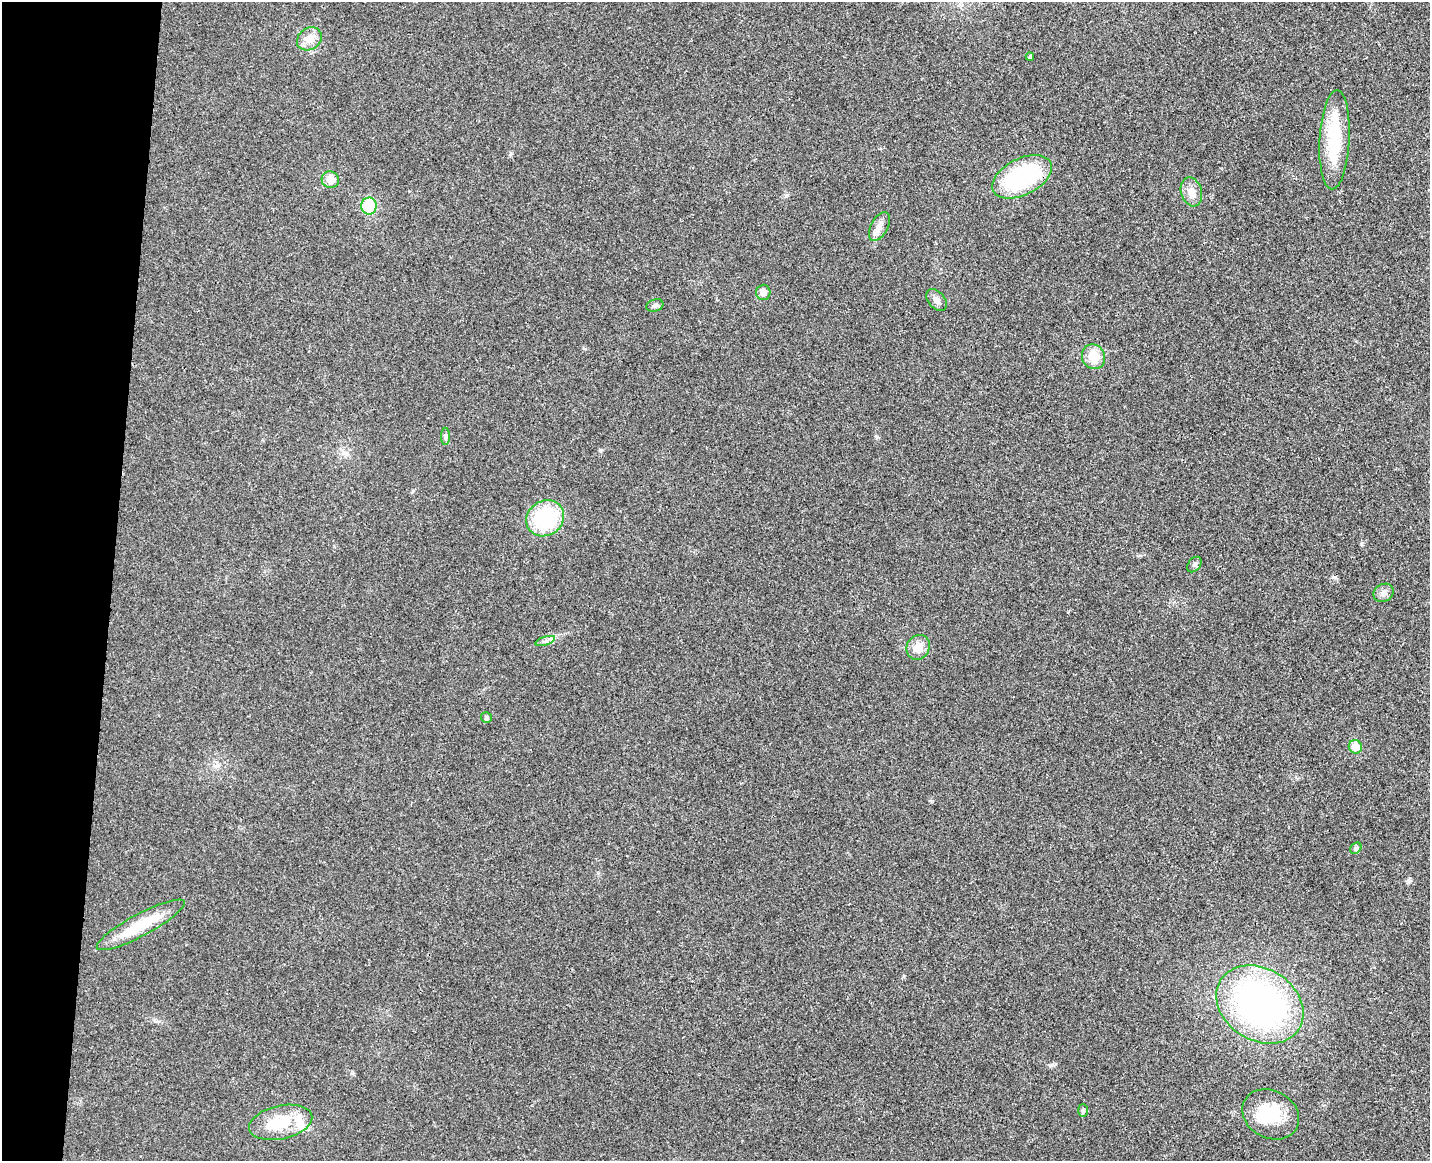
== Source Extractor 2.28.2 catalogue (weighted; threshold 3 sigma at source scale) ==
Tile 7 of 3 x 4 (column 1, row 3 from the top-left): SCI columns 169-1596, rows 1172-2330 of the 4732 x 4672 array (HDU 1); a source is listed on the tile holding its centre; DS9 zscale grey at full resolution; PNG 1432 x 1163 px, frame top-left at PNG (2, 2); each listed source drawn as its Kron ellipse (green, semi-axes under 4 px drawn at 4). Shown black and unused: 8% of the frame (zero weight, under 3 of 4 exposures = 6% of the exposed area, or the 3 px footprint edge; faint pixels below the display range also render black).
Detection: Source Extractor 2.28.2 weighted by HDU 2 'WHT'; one run over the whole footprint, this tile lists its part. Background 0.0215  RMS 0.0063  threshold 0.0286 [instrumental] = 3 sigma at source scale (4.5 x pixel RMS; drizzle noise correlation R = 1.50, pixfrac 1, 0.05/0.05 arcsec/px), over >= 5 px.
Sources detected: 29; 2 inside a brighter object's white glare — neither listed nor drawn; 1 inside a brighter listed object's ellipse — not listed separately; the other 26 listed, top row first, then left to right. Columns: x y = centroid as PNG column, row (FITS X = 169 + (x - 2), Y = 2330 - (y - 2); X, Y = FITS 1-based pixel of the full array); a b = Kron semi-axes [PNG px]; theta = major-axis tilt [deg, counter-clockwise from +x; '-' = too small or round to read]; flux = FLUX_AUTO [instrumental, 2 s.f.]
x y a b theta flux
309 39 13 10 36 6.7
1030 57 4 4 - 1.1
1334 140 50 15 87 35
1022 177 32 18 27 59
330 180 9 8 - 6.2
1191 192 15 10 -73 5.5
369 206 8 8 - 20
879 227 16 8 62 4.5
763 292 7 7 - 3.8
936 300 12 8 -51 3.2
655 305 9 6 19 2.2
1093 357 12 11 - 11
445 436 9 4 -90 1.3
545 518 20 17 33 42
1194 564 9 6 51 1.5
1383 593 10 8 32 3
545 641 10 4 18 1.9
918 647 13 11 56 7.8
486 718 5 5 - 1.3
1355 747 7 6 - 8.5
1356 848 6 5 - 1
141 925 49 11 28 26
1260 1005 46 36 -32 190
1083 1111 6 5 - 1
1271 1114 29 24 -28 23
281 1122 32 16 12 22
Unlisted compact peaks at least as high as the median listed source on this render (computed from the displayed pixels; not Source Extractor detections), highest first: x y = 1361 544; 600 450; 1409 881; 1050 1065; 877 437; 511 153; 787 195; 904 976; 352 1073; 413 491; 585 349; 931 801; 1068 612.